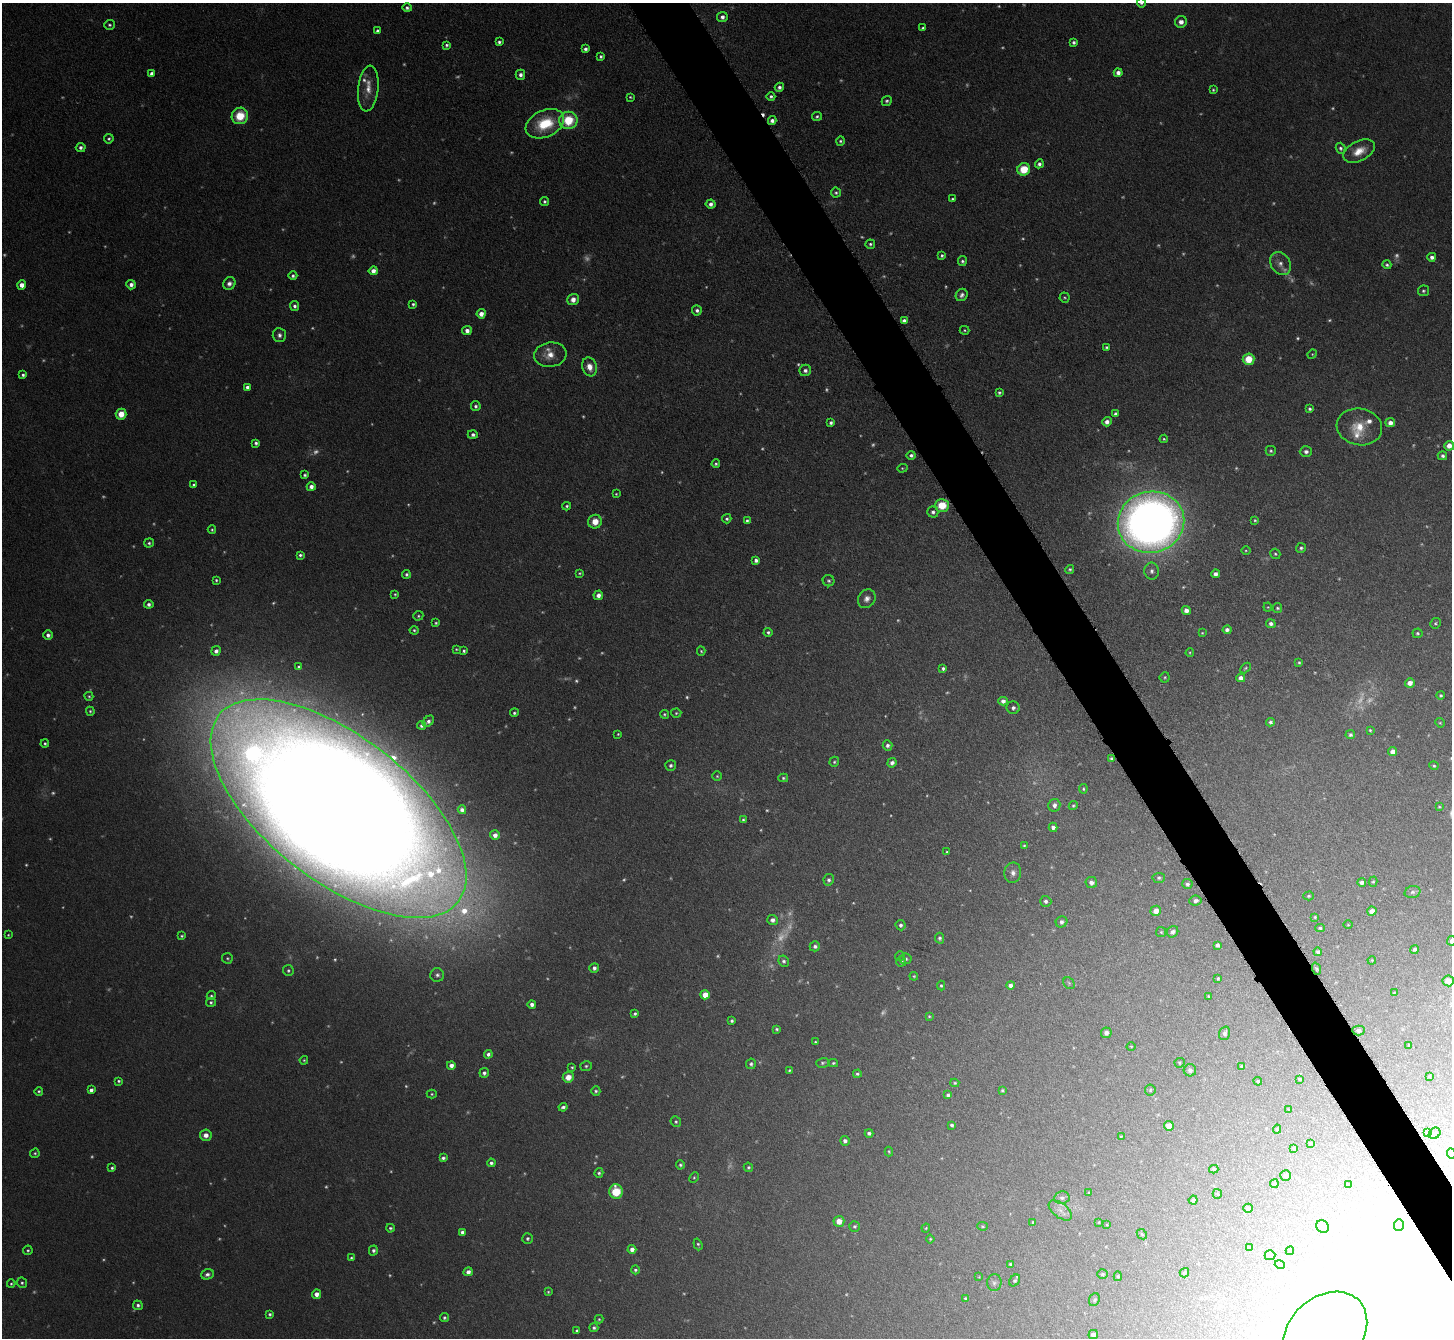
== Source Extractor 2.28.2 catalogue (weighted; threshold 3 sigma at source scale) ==
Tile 6 of 4 x 4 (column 2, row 2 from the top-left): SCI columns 1456-2905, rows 2832-4167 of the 5811 x 5802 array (HDU 1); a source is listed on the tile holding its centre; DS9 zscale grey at full resolution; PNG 1454 x 1340 px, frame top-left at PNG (2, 3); each listed source drawn as its Kron ellipse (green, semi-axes under 4 px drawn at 4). Shown black and unused: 4% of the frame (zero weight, under 3 of 6 exposures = <1% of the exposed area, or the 3 px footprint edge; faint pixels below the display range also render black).
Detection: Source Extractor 2.28.2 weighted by HDU 2 'WHT'; one run over the whole footprint, this tile lists its part. Background 0.0513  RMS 0.0047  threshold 0.0191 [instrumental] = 3 sigma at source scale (4.09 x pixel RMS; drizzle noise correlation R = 1.36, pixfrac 0.8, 0.05/0.05 arcsec/px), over >= 5 px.
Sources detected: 500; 138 too faint to see at this stretch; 7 inside a brighter object's white glare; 1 cosmic-ray / hot-pixel residue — neither listed nor drawn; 6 inside a brighter listed object's ellipse — not listed separately; the other 348 listed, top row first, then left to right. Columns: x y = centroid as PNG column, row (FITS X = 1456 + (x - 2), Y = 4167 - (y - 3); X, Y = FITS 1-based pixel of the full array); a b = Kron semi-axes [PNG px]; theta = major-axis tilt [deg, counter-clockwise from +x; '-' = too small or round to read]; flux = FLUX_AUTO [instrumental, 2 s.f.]
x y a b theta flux
1141 3 5 4 - 0.97
407 8 4 4 - 1.2
722 17 5 5 - 2.2
1181 22 6 6 - 2.9
109 25 5 5 - 0.84
923 28 4 4 - 1.1
378 31 4 4 - 1.6
499 42 4 4 - 1.2
1074 42 4 3 - 1.1
446 45 4 4 - 0.94
585 49 4 4 - 1.4
601 56 4 3 - 0.92
152 73 4 4 - 1.7
1118 73 4 4 - 2.4
520 75 5 5 - 1.9
779 87 5 4 - 1.5
368 89 23 10 84 6.9
1213 90 4 3 - 0.63
771 96 4 4 - 1.1
630 97 4 3 - 0.57
887 101 5 5 - 0.98
240 116 8 8 - 13
817 116 5 4 - 0.86
568 120 9 8 - 17
772 121 4 4 - 1.9
545 124 20 13 25 21
109 139 5 4 - 0.88
840 141 5 4 - 0.89
81 147 5 4 - 1.4
1341 148 5 5 - 1.2
1359 151 17 10 26 7.1
1039 164 4 4 - 1.5
1024 169 6 6 - 13
836 193 5 5 - 0.93
953 199 3 3 - 0.76
544 201 4 4 - 0.97
711 204 5 4 - 1.8
870 244 5 4 - 0.9
942 255 4 4 - 0.89
1432 257 4 4 - 1.9
962 261 5 4 - 1.1
1280 264 12 9 -56 3.4
1387 265 4 4 - 0.96
373 271 4 4 - 2.7
293 276 4 4 - 1.1
229 283 6 6 - 2.1
22 285 4 4 - 3.7
131 285 5 4 - 2.3
1423 291 5 5 - 0.98
962 295 6 5 - 1.7
1065 297 5 5 - 0.64
573 300 6 5 - 3.6
413 304 3 3 - 0.88
295 306 5 4 - 1.5
697 310 5 5 - 1.5
481 314 4 4 - 3.4
904 321 4 4 - 1.9
964 330 5 4 - 0.57
467 331 5 4 - 2.6
279 335 7 6 - 1.7
1106 347 4 3 - 0.76
1312 354 5 4 - 0.47
550 355 16 12 8 6.1
1248 359 6 5 - 11
589 367 9 7 -72 4.8
805 370 6 5 - 1.6
23 375 4 4 - 1.1
247 387 4 4 - 2
999 392 4 4 - 0.88
476 406 5 4 - 1.2
1310 409 4 3 - 1
121 414 5 5 - 6.4
1116 414 4 4 - 1.6
1107 422 5 4 - 2.2
831 423 4 3 - 1.2
1390 423 5 4 - 3
1359 427 23 18 -11 12
473 435 5 4 - 1.5
1164 439 4 3 - 0.52
256 443 4 3 - 1.2
1449 446 5 5 - 4.2
1271 451 5 5 - 0.76
1306 452 6 5 - 1.5
911 455 4 3 - 1.3
1442 456 5 4 - 1.4
716 464 4 3 - 0.85
902 468 5 4 - 0.57
305 475 4 4 - 0.93
194 485 4 3 - 0.95
311 487 4 4 - 2.4
616 494 3 3 - 0.46
942 505 7 6 - 11
567 506 4 4 - 0.88
933 512 5 5 - 1.5
727 519 5 4 - 0.91
1255 520 4 4 - 0.62
747 521 4 4 - 0.91
595 522 7 6 - 6.2
1151 522 33 30 14 520
212 530 4 3 - 0.6
149 543 5 4 - 0.96
1301 548 5 5 - 1.1
1246 550 4 3 - 0.46
1275 554 5 5 - 0.8
300 555 4 4 - 1
756 560 4 4 - 1.6
1070 569 4 4 - 0.8
1152 571 8 7 - 1.9
580 573 4 3 - 0.57
406 574 4 4 - 0.98
1215 574 4 4 - 2.1
216 580 3 3 - 0.69
829 581 6 5 - 0.99
395 594 3 3 - 0.61
598 595 5 4 - 2.6
867 599 10 8 52 2.8
149 604 5 4 - 1.6
1268 607 4 4 - 0.42
1277 608 5 4 - 0.87
1186 610 4 4 - 2.8
418 616 5 4 - 0.68
436 623 4 4 - 0.65
1436 623 5 5 - 0.74
1271 624 5 4 - 1.6
414 630 4 4 - 0.74
1227 630 4 4 - 1.6
768 632 4 4 - 1
1202 633 3 3 - 0.41
1417 633 5 5 - 0.96
48 635 5 4 - 1.8
456 649 3 3 - 0.51
216 651 5 4 - 2.1
464 651 4 3 - 0.79
701 651 5 4 - 0.65
1190 653 4 3 - 0.47
1299 663 3 3 - 0.57
299 667 4 4 - 0.75
943 668 4 3 - 1.1
1245 668 6 4 46 0.66
1165 677 5 5 - 0.66
1241 678 4 4 - 2.6
1410 683 5 4 - 3.1
1441 695 4 4 - 0.73
89 696 4 4 - 0.68
1003 701 4 4 - 2.2
1013 708 6 6 - 1.8
90 711 4 4 - 0.72
514 713 4 4 - 0.9
676 713 5 4 - 0.67
664 714 4 4 - 0.71
428 721 6 4 46 1.7
1270 722 4 4 - 1.2
1440 723 5 4 - 0.49
421 726 4 4 - 1.3
1370 730 4 3 - 0.56
618 734 3 3 - 0.47
1350 735 5 4 - 1.1
45 743 4 4 - 0.8
888 745 5 5 - 1.6
1393 752 4 4 - 2.9
1111 759 4 3 - 0.89
834 762 5 4 - 0.74
892 763 5 4 - 1.9
671 765 5 5 - 1.3
1434 766 4 4 - 0.61
717 776 4 4 - 0.63
783 778 5 4 - 0.77
1083 789 5 4 - 0.59
1054 805 6 6 - 2.2
1073 806 5 4 - 0.68
1439 807 3 3 - 0.48
338 809 152 72 -38 3700
462 810 4 4 - 1.9
743 820 4 4 - 0.8
1053 827 5 4 - 1.7
495 835 5 5 - 2.6
1024 846 3 2 - 0.53
947 852 3 3 - 0.63
1013 873 10 8 86 2.6
1159 878 6 5 - 0.9
829 880 6 5 - 1.3
1362 882 4 4 - 2
1373 882 5 4 - 0.64
1091 883 6 5 - 2.1
1187 884 5 5 - 1.2
1413 892 8 6 15 1.3
1309 896 5 4 - 0.66
1046 901 6 5 - 1.5
1195 901 6 5 - 1.4
1156 911 5 5 - 4.3
1372 911 4 4 - 3.4
1315 917 3 3 - 0.49
772 920 5 5 - 2.2
1061 922 6 5 - 1.6
901 925 5 5 - 1.4
1348 925 4 3 - 0.39
1320 928 5 4 - 0.8
1161 932 5 5 - 0.56
1173 932 6 5 - 1.8
8 935 3 3 - 0.45
182 936 4 3 - 0.65
940 938 5 4 - 1.1
1451 941 5 4 - 1.6
1217 945 4 4 - 1.6
815 946 5 5 - 1.3
1415 949 4 4 - 1.1
1318 952 4 4 - 1.2
900 956 5 5 - 0.6
227 958 5 5 - 0.77
906 959 6 5 - 1.1
1372 960 4 3 - 0.39
784 961 6 5 - 1.1
901 961 5 5 - 1.3
594 968 5 4 - 1.5
1316 969 6 4 -70 0.65
288 970 5 5 - 0.93
437 975 7 6 - 1.4
914 976 4 4 - 0.57
1218 978 3 3 - 0.73
1448 981 5 5 - 5.8
1069 983 6 5 - 0.73
1011 985 4 4 - 2.1
941 986 5 4 - 0.69
1394 993 4 3 - 0.41
705 995 5 4 - 6.8
211 996 5 4 - 0.78
1209 996 3 3 - 0.59
211 1002 5 4 - 0.93
532 1004 4 4 - 1.9
635 1014 4 3 - 0.88
929 1016 3 3 - 0.49
732 1021 3 3 - 1
777 1029 3 3 - 0.7
1358 1030 6 5 - 1.5
1106 1033 5 5 - 1.9
1225 1033 7 5 71 1.8
815 1042 3 3 - 0.59
1131 1046 4 3 - 0.4
1409 1046 4 3 - 0.53
488 1054 4 4 - 1.5
304 1060 4 4 - 0.57
822 1063 6 4 17 0.86
833 1063 5 4 - 0.76
1180 1063 5 4 - 0.5
751 1064 5 5 - 1.1
451 1065 4 4 - 2.7
586 1066 6 5 - 0.86
572 1067 3 3 - 0.59
1242 1067 4 4 - 1.3
789 1070 4 4 - 0.57
1190 1070 6 6 - 1.7
484 1073 4 4 - 1.4
857 1074 4 4 - 0.88
1429 1076 4 3 - 0.39
568 1077 5 5 - 5.6
1300 1079 3 2 - 0.46
119 1081 4 4 - 0.83
1258 1081 4 4 - 0.54
955 1083 4 3 - 0.65
91 1090 4 4 - 1.7
1002 1090 3 3 - 0.61
1150 1090 5 5 - 0.68
39 1091 4 4 - 0.76
596 1091 4 4 - 0.94
432 1094 5 4 - 0.6
948 1095 4 4 - 1.2
563 1107 4 4 - 1.2
1289 1110 3 2 - 0.32
676 1122 5 5 - 0.81
952 1125 4 3 - 1.1
1169 1126 5 4 - 5.3
1277 1129 4 4 - 0.61
1428 1132 3 3 - 0.56
869 1133 4 4 - 1.3
1435 1133 6 5 - 0.76
206 1135 6 5 - 3.1
1121 1137 4 3 - 0.43
845 1141 5 5 - 1.7
1310 1143 3 3 - 0.51
1294 1148 4 3 - 0.95
889 1152 5 3 - 0.58
35 1153 5 4 - 0.75
1451 1153 5 3 - 0.42
443 1158 4 4 - 1.3
491 1163 4 4 - 1.2
680 1165 4 4 - 0.84
748 1167 5 4 - 0.76
112 1168 4 3 - 0.95
1214 1169 4 3 - 0.71
599 1173 5 4 - 0.9
1286 1175 5 5 - 1.2
694 1177 5 4 - 0.58
1274 1184 4 4 - 0.87
1349 1184 4 2 - 0.35
616 1192 7 6 - 14
1089 1193 4 3 - 0.59
1217 1194 5 4 - 0.54
1062 1198 7 6 - 1.6
1193 1200 4 4 - 1.5
1248 1208 5 4 - 1.1
1060 1210 13 7 -38 2.8
839 1221 5 5 - 5
1033 1222 3 3 - 0.58
1099 1222 3 2 - 0.28
1107 1225 3 3 - 0.34
1399 1225 6 5 - 1.1
855 1226 5 5 - 0.98
982 1226 5 4 - 0.64
1322 1226 7 5 -45 1.2
390 1228 4 4 - 0.89
926 1228 4 3 - 0.46
462 1232 4 4 - 1.6
1142 1234 6 4 -45 0.56
527 1238 5 5 - 0.99
930 1239 4 4 - 0.56
698 1244 6 3 -71 0.83
1250 1247 4 3 - 0.48
632 1249 4 4 - 2.6
28 1250 5 4 - 0.71
373 1250 5 4 - 1.2
1290 1251 4 3 - 0.41
1270 1255 5 5 - 1.2
351 1258 4 3 - 0.66
1011 1264 4 4 - 0.96
1280 1265 5 3 - 0.42
635 1270 4 4 - 0.96
468 1272 5 4 - 2.6
1184 1273 5 4 - 0.82
207 1274 6 5 - 1.5
1102 1274 5 5 - 0.68
1118 1276 5 4 - 0.6
979 1277 3 3 - 0.34
1015 1280 6 5 - 1.1
22 1283 5 5 - 0.87
994 1283 8 7 - 1.6
11 1284 4 3 - 0.58
548 1292 4 3 - 0.54
316 1294 4 4 - 2.9
966 1298 4 4 - 0.83
1094 1300 6 5 - 0.82
138 1305 5 4 - 1.3
270 1314 4 3 - 0.88
444 1318 5 4 - 0.94
599 1319 4 4 - 0.55
594 1328 4 4 - 1.1
577 1331 4 4 - 0.84
1325 1333 47 36 43 35
1093 1334 5 4 - 2.4
Overlapping masked pixels (flux is a lower limit): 2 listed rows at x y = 1111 759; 1316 969
Isophote crosses this tile's border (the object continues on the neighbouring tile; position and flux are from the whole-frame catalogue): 5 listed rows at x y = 1141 3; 1449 446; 1451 941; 1451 1153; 1325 1333